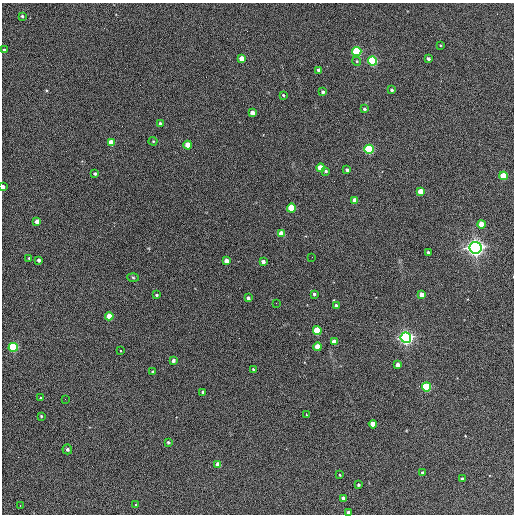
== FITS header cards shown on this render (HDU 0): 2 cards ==
NAXIS1  =                  512 / Axis length
NAXIS2  =                  512 / Axis length

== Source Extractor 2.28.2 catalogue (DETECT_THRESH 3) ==
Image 512 x 512 px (HDU 0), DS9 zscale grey, 1 PNG px = 1 image px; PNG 516 x 516 px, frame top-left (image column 1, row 512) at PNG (2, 3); each listed source drawn as its Kron ellipse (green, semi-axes under 4 px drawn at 4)
Background 397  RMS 21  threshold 64.4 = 3 sigma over >= 5 px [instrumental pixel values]
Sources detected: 74; all 74 listed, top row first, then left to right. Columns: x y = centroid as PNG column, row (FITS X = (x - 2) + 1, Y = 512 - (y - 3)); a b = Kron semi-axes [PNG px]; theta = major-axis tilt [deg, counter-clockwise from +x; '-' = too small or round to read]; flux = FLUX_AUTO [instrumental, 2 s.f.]
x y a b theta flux
22 16 3 3 - 2.1e+03
440 45 4 3 - 1.1e+03
4 50 3 3 - 2.4e+03
357 52 4 4 - 1.8e+05
242 59 4 4 - 2.0e+04
428 59 3 3 - 3.4e+03
357 61 5 4 - 1.6e+03
372 61 4 4 - 2.4e+05
318 70 4 3 - 5.0e+03
392 90 3 3 - 2.7e+03
323 92 4 3 - 3.7e+03
283 95 3 3 - 1.5e+03
364 109 4 3 - 3.2e+03
253 113 4 4 - 1.3e+04
160 123 3 3 - 1.9e+03
153 141 4 4 - 1.4e+03
111 143 4 4 - 2.9e+04
188 145 4 4 - 2.5e+04
369 149 4 4 - 2.2e+05
320 168 4 4 - 4.1e+04
347 170 3 3 - 3.2e+03
326 171 3 3 - 2.0e+03
95 174 3 3 - 2.8e+03
503 176 4 4 - 4.8e+04
3 187 4 3 - 6.7e+03
420 191 4 4 - 2.4e+04
355 200 4 4 - 1.8e+04
291 208 4 4 - 8.0e+04
37 221 4 4 - 1.4e+04
481 224 4 4 - 3.1e+04
281 233 4 4 - 1.6e+04
475 248 6 6 - 1.0e+06
428 252 3 3 - 2.7e+03
312 257 2 2 - 6.7e+02
29 258 3 3 - 1.2e+03
39 260 4 3 - 4.3e+03
227 261 4 4 - 1.0e+04
263 262 4 3 - 6.3e+03
133 277 5 3 - 1.7e+03
314 294 4 3 - 3.0e+03
156 295 3 3 - 2.1e+03
422 295 4 4 - 2.0e+04
248 298 4 3 - 4.1e+03
276 303 2 2 - 7.5e+02
336 306 4 3 - 4.2e+03
109 316 4 4 - 2.9e+04
317 331 4 4 - 7.4e+04
406 338 5 5 - 6.6e+05
334 342 4 4 - 2.1e+04
13 347 4 4 - 1.8e+05
318 347 4 4 - 2.7e+04
121 351 3 3 - 7.1e+03
173 361 4 4 - 3.8e+03
398 365 4 3 - 7.2e+03
253 369 3 3 - 1.4e+03
153 372 3 3 - 2.9e+03
427 387 4 4 - 1.3e+05
203 392 4 3 - 3.6e+03
40 398 3 2 - 1.3e+03
65 399 2 2 - 5.6e+02
306 414 4 3 - 1.2e+04
41 416 3 3 - 1.4e+03
373 424 4 4 - 3.2e+04
168 442 3 3 - 2.5e+03
67 449 5 5 - 3.4e+03
218 464 4 4 - 1.8e+04
422 472 3 3 - 1.7e+03
340 475 3 3 - 1.1e+03
462 479 3 3 - 2.4e+03
358 485 3 3 - 2.2e+03
343 498 4 3 - 9.5e+03
136 504 3 3 - 6.2e+03
20 506 3 2 - 1.3e+03
348 512 3 3 - 3.4e+03
At the frame edge (FLAGS 8, measured only in part): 2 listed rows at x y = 3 187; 348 512